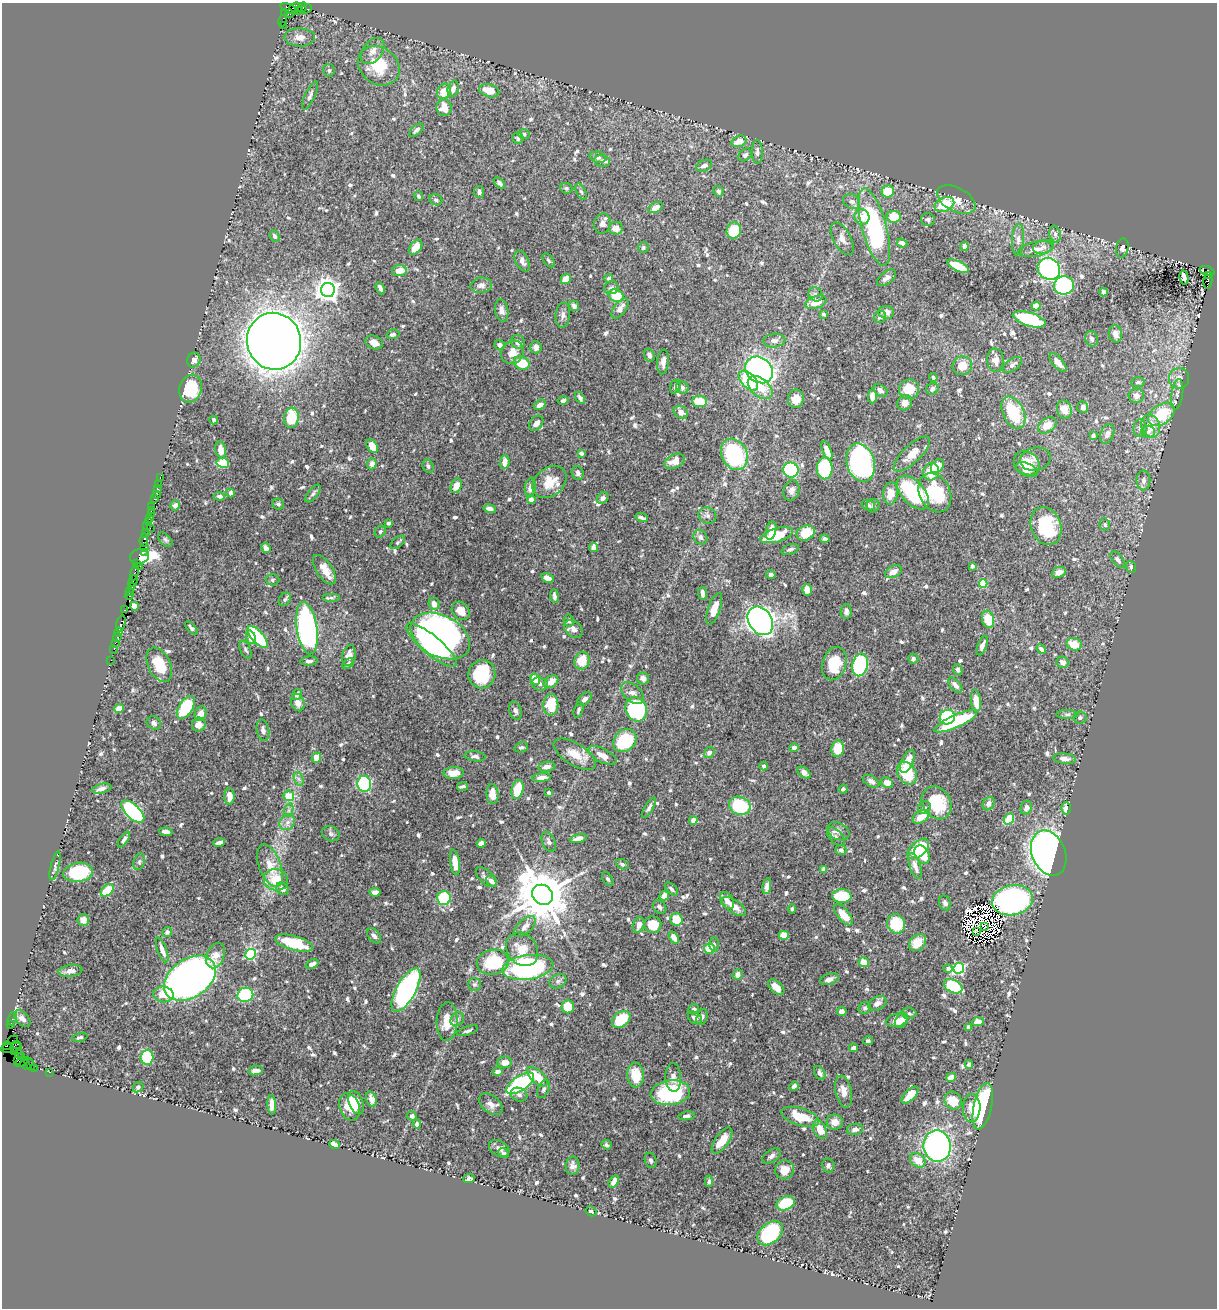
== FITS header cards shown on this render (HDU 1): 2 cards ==
NAXIS1  =                 1215
NAXIS2  =                 1306

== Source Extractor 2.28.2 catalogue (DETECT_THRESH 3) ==
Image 1215 x 1306 px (HDU 1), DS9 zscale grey, 1 PNG px = 1 image px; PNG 1219 x 1310 px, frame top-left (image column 1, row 1306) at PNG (2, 3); each listed source drawn as its Kron ellipse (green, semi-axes under 4 px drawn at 4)
Background 1.23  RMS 0.0098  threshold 0.0294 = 3 sigma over >= 5 px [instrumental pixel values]
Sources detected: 788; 9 with non-positive FLUX_AUTO (blend fragments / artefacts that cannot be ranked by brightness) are neither listed nor drawn; of the other 779, the 500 brightest by FLUX_AUTO listed and drawn (279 fainter detections omitted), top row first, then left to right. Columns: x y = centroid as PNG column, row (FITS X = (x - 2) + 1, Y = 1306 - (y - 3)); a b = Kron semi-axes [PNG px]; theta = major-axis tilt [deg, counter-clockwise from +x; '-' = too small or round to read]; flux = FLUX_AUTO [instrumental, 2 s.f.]
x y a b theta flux
296 7 6 4 7 290
302 7 5 4 - 74
289 8 9 4 -23 320
306 9 6 3 27 71
298 11 3 2 - 44
285 13 3 2 - 21
290 14 3 2 - 39
283 21 6 3 74 260
283 25 3 2 - 9.9
300 37 15 9 -2 5.2
373 51 15 9 52 4.9
379 66 22 18 -38 24
329 70 6 5 - 1.4
453 88 8 5 74 3.6
444 91 8 6 63 9.6
489 91 10 6 -15 8.2
310 96 16 5 65 2.4
444 108 8 7 - 11
416 130 8 4 42 2.2
524 134 6 5 - 1.4
518 138 6 5 - 1.9
739 141 8 5 18 6.7
757 152 12 5 -89 2.5
745 155 7 5 41 1.6
598 157 8 5 -13 2.3
602 161 8 5 -9 2
704 166 8 5 25 3
499 183 7 4 -45 2
566 188 6 5 - 1.4
718 191 5 5 - 1.6
479 192 6 5 - 1.9
581 192 9 4 -64 1.4
888 192 6 6 - 18
419 196 5 4 - 1.4
436 200 7 5 -26 1.6
956 200 21 11 -28 7.9
852 201 9 7 -27 3.1
944 205 10 7 24 24
656 207 7 5 27 5.6
862 217 8 7 - 5.5
894 217 7 6 - 15
928 219 7 6 - 1.5
602 224 10 8 78 3.3
874 227 40 12 -75 110
616 228 7 6 - 6
734 230 8 7 - 14
1055 234 8 5 -76 2.3
274 236 6 4 -64 1.7
842 239 18 8 -61 4.9
1018 239 16 6 86 3.8
902 243 5 4 - 2.8
416 247 8 5 52 8.7
643 247 5 5 - 1.4
964 247 4 4 - 4
1043 247 10 6 16 3
1122 248 9 6 78 2.3
1036 249 18 7 10 5.7
548 260 8 4 -52 1.3
522 261 11 6 -62 3.8
958 266 12 5 -25 20
1049 269 12 10 -33 110
399 270 7 5 6 5.5
1207 271 8 4 -18 700
1208 275 4 3 - 520
1184 277 7 4 -79 4.3
609 278 4 4 - 1.3
886 278 11 6 38 2.6
566 279 5 4 - 9.7
1208 280 8 3 81 630
481 285 11 7 7 3.1
1064 285 10 9 - 71
380 288 6 3 -67 2.1
611 288 7 6 - 1.9
328 290 7 7 - 510
1104 292 4 4 - 2.1
815 294 7 6 - 2.1
616 296 8 6 -28 14
816 302 11 6 18 11
574 306 5 5 - 2.1
1036 306 4 4 - 7.4
620 308 12 6 53 5.1
502 310 11 6 -80 3.3
886 312 8 6 -7 4.5
824 314 4 3 - 1.4
563 315 13 7 84 3.2
880 317 6 6 - 2.6
1029 319 17 6 -17 42
393 334 6 5 - 2.3
1115 334 9 6 -77 4.9
1091 339 8 6 -70 1.8
274 341 28 27 - 1200
774 341 11 7 4 3.3
518 342 7 6 - 3.1
374 343 9 6 -21 3.8
499 345 5 5 - 1.8
536 347 6 5 - 3.1
512 352 12 11 - 6.7
649 355 7 5 -69 1.7
194 360 7 6 - 3.3
995 360 12 8 -85 6.3
663 362 12 5 84 3.5
522 363 8 6 -21 19
1058 363 11 5 -50 5.1
1012 365 11 6 35 2.4
962 366 10 9 - 9.3
759 370 15 12 -37 200
933 377 4 4 - 1.4
1179 378 10 10 - 4.6
748 381 12 7 -46 36
1138 382 6 5 - 1.7
675 386 7 5 70 2.1
682 387 6 5 - 1.9
191 388 14 11 70 25
760 388 14 9 -40 12
909 389 10 9 - 15
932 389 6 5 - 3.1
880 390 7 5 -38 3.4
1177 394 15 6 81 3.3
872 396 7 4 89 4.9
1136 396 7 7 - 4.3
580 398 7 4 -57 2.2
796 399 9 8 - 8
563 401 5 4 - 1.7
700 401 7 5 -4 16
905 403 8 7 - 5.3
540 405 6 4 31 3.7
1083 407 6 5 - 3.3
1064 409 9 7 -73 8.1
681 412 8 6 -37 5.4
1013 413 17 10 -64 34
1161 414 15 9 34 27
291 418 10 7 81 24
214 420 4 3 - 1.4
536 423 8 6 49 3.7
1047 425 10 7 35 8.5
1151 426 11 9 -72 10
1140 428 9 6 85 2.5
1148 432 7 6 - 1.9
1107 434 10 6 68 2.6
1093 436 4 4 - 2.4
372 446 7 5 -56 6.3
221 450 8 5 -79 5.8
827 451 10 4 -67 6.9
581 453 4 4 - 2.4
734 454 16 12 -62 71
912 454 23 8 43 9.2
1035 459 15 11 13 3.8
674 461 10 7 26 7
505 462 7 5 86 5.5
223 463 6 5 - 21
861 463 20 14 -74 130
1027 463 14 11 -38 10
372 464 5 4 - 4.1
428 466 7 5 -63 1.8
937 466 8 5 51 14
825 468 11 8 -90 65
791 470 7 7 - 91
1027 470 11 6 -24 5.6
931 472 9 8 - 15
578 473 7 6 - 1.9
160 477 3 2 - 29
1143 480 10 7 -90 2.7
549 482 19 14 40 13
158 484 2 2 - 11
456 486 7 5 67 6.4
530 488 10 5 82 4.1
157 489 3 3 - 100
791 490 10 7 75 3.2
230 493 4 3 - 1.6
313 493 10 5 51 1.8
890 493 11 7 84 8.9
913 493 20 11 -47 58
935 493 20 15 -64 37
156 494 2 2 - 17
219 496 5 4 - 1.9
603 498 6 5 - 2.2
155 499 4 3 - 150
531 499 4 4 - 3.4
278 504 6 5 - 1.7
175 505 5 5 - 2.8
868 505 7 5 -21 2.1
152 506 3 2 - 35
873 506 7 6 - 1.7
490 509 6 4 -15 3.1
151 510 3 2 - 57
151 514 2 2 - 49
707 516 9 8 - 2.5
149 518 3 2 - 73
642 518 6 3 -21 1.8
148 521 3 2 - 90
389 523 3 3 - 1.4
1105 524 6 5 - 1.4
147 525 2 2 - 74
1046 526 19 15 -68 41
150 528 3 2 - 75
771 530 9 5 79 6.8
380 532 6 5 - 1.3
145 533 3 2 - 73
806 533 9 7 23 17
776 535 17 6 16 24
700 537 7 6 - 2.7
825 539 4 4 - 2.3
144 540 6 3 82 130
165 540 8 5 -45 1.4
398 542 9 4 41 1.4
144 548 2 2 - 58
266 548 5 4 - 3.4
593 548 4 4 - 2.8
790 549 9 5 19 1.7
144 552 2 2 - 40
139 556 10 7 16 240
1118 560 10 5 -52 2.3
137 563 2 2 - 49
139 566 3 2 - 160
972 566 4 3 - 1.3
1131 567 6 5 - 2
324 570 17 8 -56 8.6
134 572 8 3 78 330
893 572 9 6 28 5.5
1059 572 7 5 23 4.9
771 575 4 4 - 2
548 578 7 4 -26 3.3
272 580 7 5 1 1.4
133 581 6 3 73 220
983 584 4 4 - 24
131 587 2 2 - 23
807 590 6 5 - 5.4
129 591 3 2 - 80
703 593 6 3 -84 2.3
129 596 4 3 - 83
554 596 7 3 -83 2
331 598 9 4 0 1.4
285 599 7 5 54 1.5
434 604 6 5 - 4.7
134 606 4 4 - 7.2
714 609 16 6 70 8.2
124 610 3 2 - 73
461 611 10 8 -46 6.2
846 611 7 5 86 2.3
988 619 8 6 -74 16
569 621 6 5 - 2
760 621 15 11 -56 330
121 623 8 3 75 160
191 628 8 4 -46 1.7
307 628 26 10 -81 210
573 629 10 7 -42 3.5
118 632 5 3 - 120
440 636 32 20 -28 350
117 637 4 3 - 100
251 637 7 4 -71 7.4
258 637 14 6 -49 43
115 643 2 2 - 38
1074 644 8 6 -19 11
431 645 32 9 -40 79
982 646 10 4 69 3.3
114 649 2 2 - 44
1041 649 5 3 - 2.4
245 650 10 5 -64 1.5
349 655 10 6 77 4.9
913 659 5 5 - 1.5
111 660 2 2 - 27
309 661 8 4 5 1.9
582 661 9 7 72 14
1063 662 6 5 - 3.9
348 664 6 4 38 1.7
834 664 17 12 73 22
159 665 18 11 -64 17
860 665 11 7 76 71
958 670 5 4 - 2.2
482 674 14 13 - 36
535 679 6 5 - 10
643 679 6 6 - 3.1
551 682 8 5 37 6.8
540 684 8 6 -18 2.6
955 685 9 5 -48 3.2
633 693 13 8 -41 4.9
297 694 6 4 59 2.4
584 699 9 5 41 2.4
976 701 11 5 -83 8.1
298 703 9 6 -73 3.8
551 705 11 7 88 18
186 707 13 7 57 42
119 709 5 4 - 6.3
636 709 12 10 -68 85
578 710 8 4 72 1.5
515 711 9 6 -75 2.5
200 714 7 5 71 5.3
1067 714 11 4 0 1.7
947 717 8 7 - 42
1080 718 6 6 - 1.8
956 721 23 6 24 45
154 723 7 6 - 2.3
199 725 7 6 - 5.4
263 730 11 6 -80 2.5
625 740 13 10 46 43
521 747 7 5 12 1.7
794 748 5 4 - 2.1
838 749 8 6 81 15
709 752 6 5 - 2.9
575 754 24 10 -32 11
475 756 10 5 -7 2.3
603 756 15 6 -28 6
316 758 5 4 - 7.6
1064 759 11 5 -6 3.1
907 761 12 6 64 9.8
764 766 4 4 - 1.5
547 767 8 5 8 3.2
454 773 10 6 2 7.4
804 773 7 5 -36 5
907 773 12 9 -60 22
541 778 9 4 7 4.3
299 779 7 4 -70 1.8
871 781 9 5 -31 3
887 783 6 5 - 6.3
364 784 8 7 - 80
462 786 5 3 - 1.4
102 789 10 4 14 2.9
518 789 9 5 75 20
843 789 4 3 - 1.4
549 793 4 3 - 1.6
492 794 10 6 -85 8.7
289 796 5 5 - 10
229 797 8 5 -89 5.1
937 803 17 14 -58 27
988 804 7 5 57 2.8
740 806 11 9 -22 35
649 808 11 4 60 2
924 808 7 6 - 1.6
1026 808 7 5 66 3.7
1066 808 6 5 - 3.2
289 810 7 4 71 1.7
133 812 14 7 -43 99
921 817 9 5 32 9
1009 819 6 4 53 18
693 820 4 4 - 4.1
287 822 8 7 - 3.2
838 831 11 8 -29 4.1
166 832 6 4 -5 2.5
331 834 9 7 -28 2
836 837 11 6 -48 2.9
578 838 8 4 15 4.3
124 839 9 3 56 2.2
549 842 10 6 -66 2.5
219 843 6 3 16 2.6
481 843 4 4 - 4.8
918 849 13 7 42 38
841 850 5 5 - 2.1
1049 853 23 16 -67 450
922 855 10 7 -57 14
139 862 8 5 72 1.4
455 862 12 5 -82 9.9
622 864 6 5 - 1.4
55 866 15 4 76 1.6
270 866 22 11 -69 12
915 866 13 5 -71 5.6
824 869 4 4 - 3.6
78 872 15 9 9 40
486 877 12 6 -43 3
608 879 7 5 -56 1.5
276 880 12 10 -15 16
492 881 6 4 -37 2.9
767 886 8 4 82 3.1
283 889 7 5 -46 4.4
671 889 8 4 -45 1.8
107 890 7 5 41 17
375 892 5 4 - 4.4
542 895 11 9 -41 4400
664 896 5 4 - 5.6
842 896 10 7 -1 24
444 898 7 6 - 38
1012 900 20 15 11 140
727 901 9 6 -63 3.7
945 903 7 6 - 2.3
660 907 7 5 -42 2.3
734 907 14 6 -35 7.2
792 909 4 4 - 1.4
843 915 13 6 -50 11
676 919 6 6 - 14
83 920 6 6 - 2.9
896 924 10 9 - 25
639 925 8 5 68 4.2
653 925 8 8 - 17
525 927 13 7 44 3.9
984 927 3 2 - 1.6
976 931 3 3 - 1.4
167 932 5 5 - 2.6
784 935 5 4 - 8.6
374 936 9 5 -50 2.3
674 938 7 4 -57 5
294 943 19 7 -15 30
918 943 9 7 43 12
714 944 7 5 89 1.5
522 949 18 14 -52 11
709 949 5 5 - 13
162 950 13 4 -70 4.5
251 954 5 5 - 73
216 956 13 8 66 8
493 962 16 12 10 33
864 962 5 5 - 8.4
312 964 7 4 22 3.5
528 967 26 12 8 120
948 968 4 4 - 1.7
959 968 5 5 - 75
70 971 12 6 8 3.4
738 975 5 5 - 4.1
190 978 28 19 34 550
829 979 9 5 19 3.1
558 981 9 6 28 2.3
475 985 6 6 - 1.4
953 986 10 6 -26 38
776 987 10 5 -45 5.2
406 990 24 9 61 140
163 994 10 8 -7 8.8
245 995 8 7 - 48
877 1003 10 6 27 3.9
568 1007 6 6 - 13
865 1008 6 5 - 1.6
694 1009 5 5 - 1.9
842 1012 5 4 - 4.4
909 1013 7 5 -3 1.5
702 1017 8 5 72 2
22 1018 10 6 -48 3.4
695 1018 7 5 -34 2.3
12 1019 7 3 69 21
457 1019 7 6 - 1.9
621 1019 10 7 37 25
897 1020 11 6 13 9
901 1020 8 5 54 5
447 1021 19 10 87 12
978 1022 6 4 2 6.6
10 1024 4 3 - 140
969 1027 4 4 - 3.4
468 1031 11 4 18 1.7
80 1037 8 4 15 1.4
13 1040 5 3 - 41
868 1041 5 4 - 1.5
17 1044 3 3 - 420
7 1046 4 3 - 130
11 1048 11 4 10 470
854 1048 4 4 - 3.1
15 1051 3 2 - 58
19 1053 2 2 - 36
22 1057 3 2 - 53
147 1057 7 6 - 25
18 1060 3 2 - 33
21 1062 7 2 26 42
504 1062 7 5 6 5
30 1064 7 4 -60 100
969 1064 4 4 - 2.9
25 1065 5 4 - 85
34 1068 2 2 - 21
255 1070 7 4 9 3.1
49 1072 3 2 - 28
497 1072 5 4 - 2.5
820 1073 7 5 -60 2.3
636 1075 12 8 -87 13
537 1077 12 6 -42 15
673 1077 14 8 -87 4.6
951 1077 5 4 - 6.6
520 1083 16 7 33 74
794 1086 5 4 - 2.4
138 1087 6 4 44 1.5
543 1089 9 5 64 1.7
843 1091 16 8 -79 6.1
670 1093 20 12 7 59
519 1095 8 6 -23 2.2
910 1095 11 5 45 11
371 1099 8 5 -74 4.3
953 1101 9 8 - 13
356 1103 12 7 -68 8.6
491 1104 13 8 -38 4.1
272 1105 10 4 -87 5.9
983 1106 23 9 77 91
349 1107 14 10 -70 13
972 1108 14 9 88 7.5
412 1116 5 4 - 1.7
687 1116 8 4 10 2.4
800 1117 19 8 -17 18
835 1122 8 7 - 5.4
417 1124 4 4 - 2.3
855 1129 8 5 8 2.7
820 1130 10 6 -62 9.1
722 1141 15 7 55 10
334 1144 6 4 -25 5.3
606 1145 5 4 - 1.4
937 1146 15 13 -82 220
499 1148 11 7 -31 3.4
503 1153 5 4 - 1.4
772 1156 10 6 34 2.2
651 1160 8 5 -72 1.7
918 1160 8 6 -39 8.4
828 1165 7 6 - 2
573 1166 9 7 84 2.9
784 1170 9 9 - 8.1
469 1179 5 4 - 1.5
614 1181 7 4 57 4.3
709 1181 6 4 86 1.3
786 1203 10 6 25 37
591 1211 6 4 -33 1.6
770 1233 14 10 42 63
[279 fainter detections neither listed nor drawn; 9 non-positive-flux detections neither listed nor drawn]